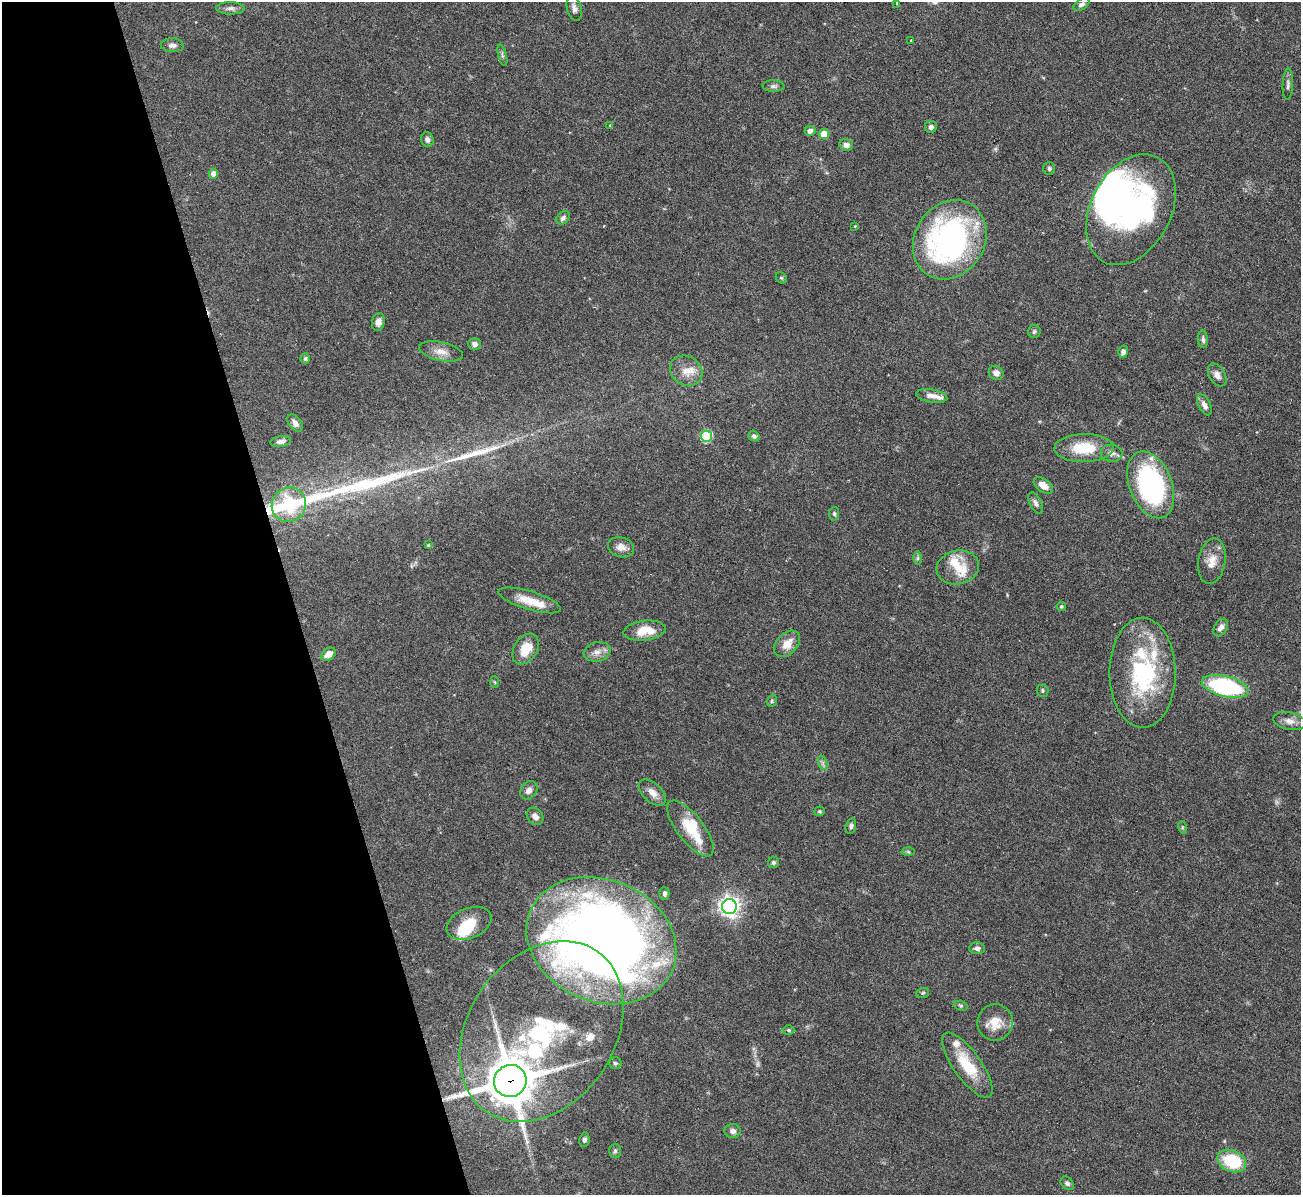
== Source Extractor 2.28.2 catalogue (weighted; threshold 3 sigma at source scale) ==
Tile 5 of 4 x 4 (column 1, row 2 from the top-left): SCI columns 1-1299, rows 2531-3723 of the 5198 x 5182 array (HDU 1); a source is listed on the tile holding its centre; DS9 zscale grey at full resolution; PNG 1303 x 1197 px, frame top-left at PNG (2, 2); each listed source drawn as its Kron ellipse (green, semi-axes under 4 px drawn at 4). Shown black and unused: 22% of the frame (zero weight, under 3 of 6 exposures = <1% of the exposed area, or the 3 px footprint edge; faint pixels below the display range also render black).
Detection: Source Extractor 2.28.2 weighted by HDU 2 'WHT'; one run over the whole footprint, this tile lists its part. Background 0.09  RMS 0.0033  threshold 0.0134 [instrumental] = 3 sigma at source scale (4.09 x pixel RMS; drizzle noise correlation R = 1.36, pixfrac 0.8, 0.05/0.05 arcsec/px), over >= 5 px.
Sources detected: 115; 1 too faint to see at this stretch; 5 inside a brighter object's white glare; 2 long thin detections or spike segments (spike, bleed or trail) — neither listed nor drawn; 15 inside a brighter listed object's ellipse — not listed separately; the other 92 listed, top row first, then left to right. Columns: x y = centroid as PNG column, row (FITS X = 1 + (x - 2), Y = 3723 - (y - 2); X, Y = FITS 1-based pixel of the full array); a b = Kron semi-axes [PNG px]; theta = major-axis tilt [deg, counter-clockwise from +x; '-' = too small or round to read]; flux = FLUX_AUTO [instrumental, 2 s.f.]
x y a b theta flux
897 3 3 3 - 0.62
1082 4 9 5 36 0.99
230 8 14 6 -1 1.3
574 8 12 7 -76 1.4
911 41 3 2 - 0.46
172 45 11 7 -1 1.3
502 55 11 3 -76 0.62
1288 84 15 5 88 1.1
773 86 11 5 1 1
610 125 4 3 - 0.34
931 127 6 6 - 1.1
810 131 5 5 - 1.6
824 134 5 5 - 6.9
427 140 7 6 - 0.91
846 145 7 6 - 1.3
1049 169 6 6 - 0.66
213 174 5 4 - 2.2
1131 210 59 40 63 74
563 218 8 5 46 0.97
855 226 4 4 - 0.25
950 240 41 35 58 84
781 278 6 5 - 0.39
378 322 9 6 77 1.6
1034 332 6 6 - 0.67
1203 339 8 5 -86 0.9
474 344 6 6 - 1.1
441 352 22 9 -12 3.2
1123 352 6 5 - 1.2
305 358 5 5 - 0.62
686 371 17 14 -32 3.9
996 373 8 6 -35 1.7
1217 375 12 8 -58 1.9
932 396 16 6 -10 2
1204 405 11 6 -62 1.6
295 423 10 6 -54 1.7
707 436 5 5 - 20
754 436 6 5 - 0.72
281 441 10 5 9 1.3
1084 448 30 14 2 10
1112 453 11 8 -6 1.6
1043 485 11 6 -36 2.8
1151 485 35 21 -69 54
1035 503 11 6 -62 1.1
289 505 18 17 - 9.7
834 514 7 5 80 0.55
428 545 4 4 - 0.37
621 547 13 10 -15 2.3
917 558 6 4 89 0.52
1212 561 23 13 80 4.2
958 567 21 17 13 5.7
530 600 32 9 -17 6.3
1061 606 5 4 - 0.43
1221 627 10 6 56 1.4
644 631 21 10 8 6.2
787 644 15 10 47 4
526 649 17 11 57 6.1
597 652 13 9 14 2.2
328 654 8 5 34 2.7
1143 673 55 33 -90 37
495 682 6 4 -87 0.34
1225 686 24 10 -14 41
1042 691 6 6 - 0.56
772 701 6 4 71 0.43
1290 721 16 8 -11 2.2
823 763 7 4 -72 0.76
529 790 10 8 55 1.6
652 793 16 9 -44 2.8
820 811 5 5 - 0.47
535 816 9 7 -48 1.4
851 826 8 5 75 0.83
1182 827 6 4 -73 0.42
690 828 34 13 -52 9
908 852 6 4 -2 0.47
773 862 6 5 - 0.71
664 893 6 5 - 0.81
729 907 7 7 - 180
469 923 23 15 23 7.7
601 941 77 61 -23 330
977 948 7 6 - 1.1
923 993 6 5 - 0.45
961 1006 7 4 -18 0.54
995 1022 18 18 - 5.6
788 1030 6 5 - 0.43
542 1031 98 73 55 86
615 1063 6 6 - 0.57
967 1065 38 14 -54 11
510 1081 16 16 - 1300
733 1131 8 7 - 1.1
584 1140 7 5 82 0.77
615 1151 7 6 - 0.6
1232 1161 15 10 -22 14
1067 1183 7 5 -47 0.79
Overlapping masked pixels (flux is a lower limit): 1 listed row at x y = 510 1081